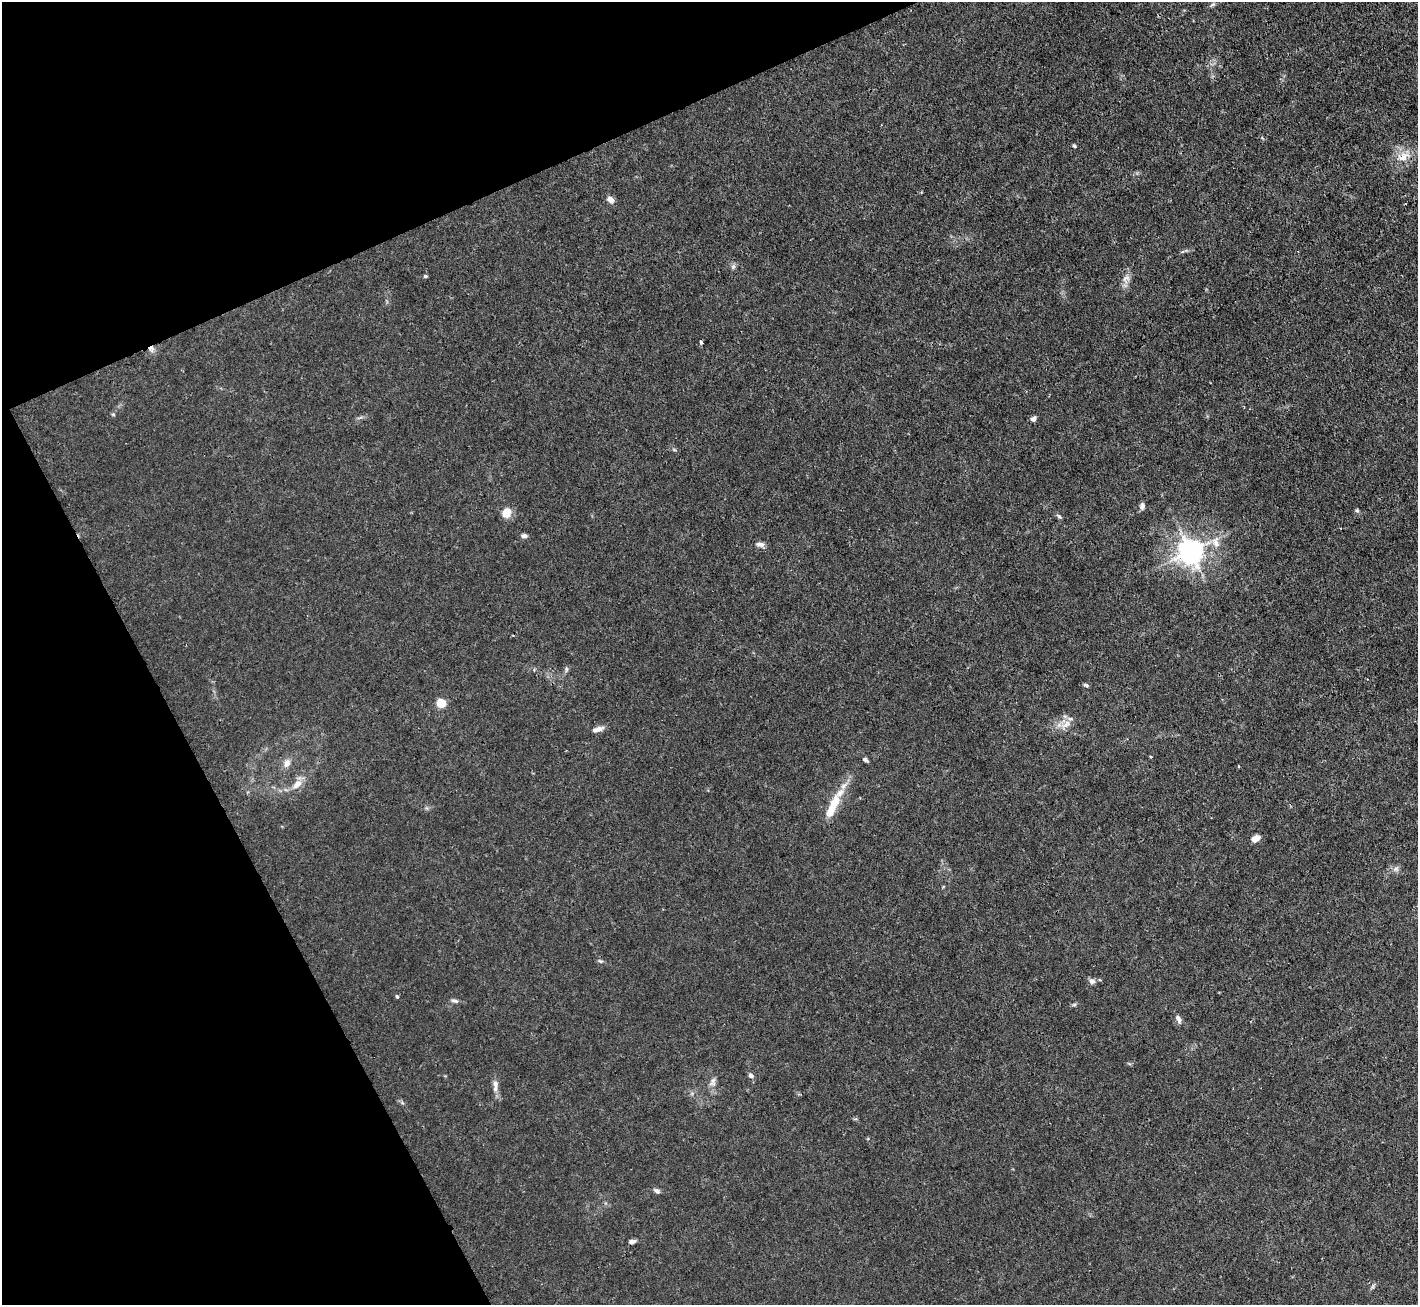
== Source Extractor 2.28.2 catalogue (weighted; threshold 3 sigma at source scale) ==
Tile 5 of 4 x 4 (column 1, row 2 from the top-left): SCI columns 1-1416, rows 2893-4195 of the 5664 x 5650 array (HDU 1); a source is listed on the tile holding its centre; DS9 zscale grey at full resolution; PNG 1420 x 1307 px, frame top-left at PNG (2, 2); no overlay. Shown black and unused: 22% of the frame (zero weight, under 3 of 4 exposures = <1% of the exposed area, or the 3 px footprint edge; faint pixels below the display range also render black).
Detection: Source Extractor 2.28.2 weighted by HDU 2 'WHT'; one run over the whole footprint, this tile lists its part. Background 0.0224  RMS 0.0032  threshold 0.0142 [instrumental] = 3 sigma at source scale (4.5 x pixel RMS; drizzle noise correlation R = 1.50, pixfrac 1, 0.05/0.05 arcsec/px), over >= 5 px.
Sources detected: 44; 1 cosmic-ray / hot-pixel residue — not listed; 2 inside a brighter listed object's ellipse — not listed separately; the other 41 listed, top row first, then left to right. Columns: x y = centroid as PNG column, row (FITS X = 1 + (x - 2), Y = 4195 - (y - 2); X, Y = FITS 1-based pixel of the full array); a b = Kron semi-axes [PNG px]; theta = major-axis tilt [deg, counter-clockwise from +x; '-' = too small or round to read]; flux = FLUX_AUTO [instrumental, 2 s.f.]
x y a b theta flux
1213 4 7 4 30 0.59
1074 146 5 4 - 0.42
1403 157 18 10 31 4.2
610 200 7 6 - 2
733 266 7 6 - 0.78
425 276 6 4 20 0.43
1126 279 13 10 54 2.1
151 349 8 7 - 1.3
1033 419 7 5 49 1.1
1142 506 9 6 78 0.99
1357 510 5 5 - 0.44
506 513 11 9 73 4.2
1059 516 8 4 -45 0.59
524 536 7 5 -4 0.93
1216 542 17 10 -78 3.5
760 544 11 6 -9 1.3
1190 551 8 8 - 260
1086 685 7 4 -23 0.54
441 703 5 5 - 12
1066 724 16 7 44 2.4
598 729 16 6 17 1.7
1151 757 4 3 - 0.31
865 760 7 4 -35 0.62
287 763 12 8 59 1.9
1238 766 3 2 - 0.32
297 784 14 8 45 2.9
840 793 46 11 62 6.5
1255 839 10 7 33 2
1396 869 7 7 - 0.94
600 961 7 4 -24 0.52
1092 981 8 7 - 1.1
397 996 5 4 - 0.42
455 1001 10 5 -12 0.85
1074 1005 6 4 19 0.48
1178 1019 11 6 -66 1.3
751 1075 8 6 -46 0.85
713 1082 14 7 68 1.5
495 1084 14 7 -82 1.8
657 1191 8 5 -43 0.82
632 1241 7 5 11 1.1
1373 1286 7 4 71 0.52
Overlapping masked pixels (flux is a lower limit): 1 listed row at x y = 151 349